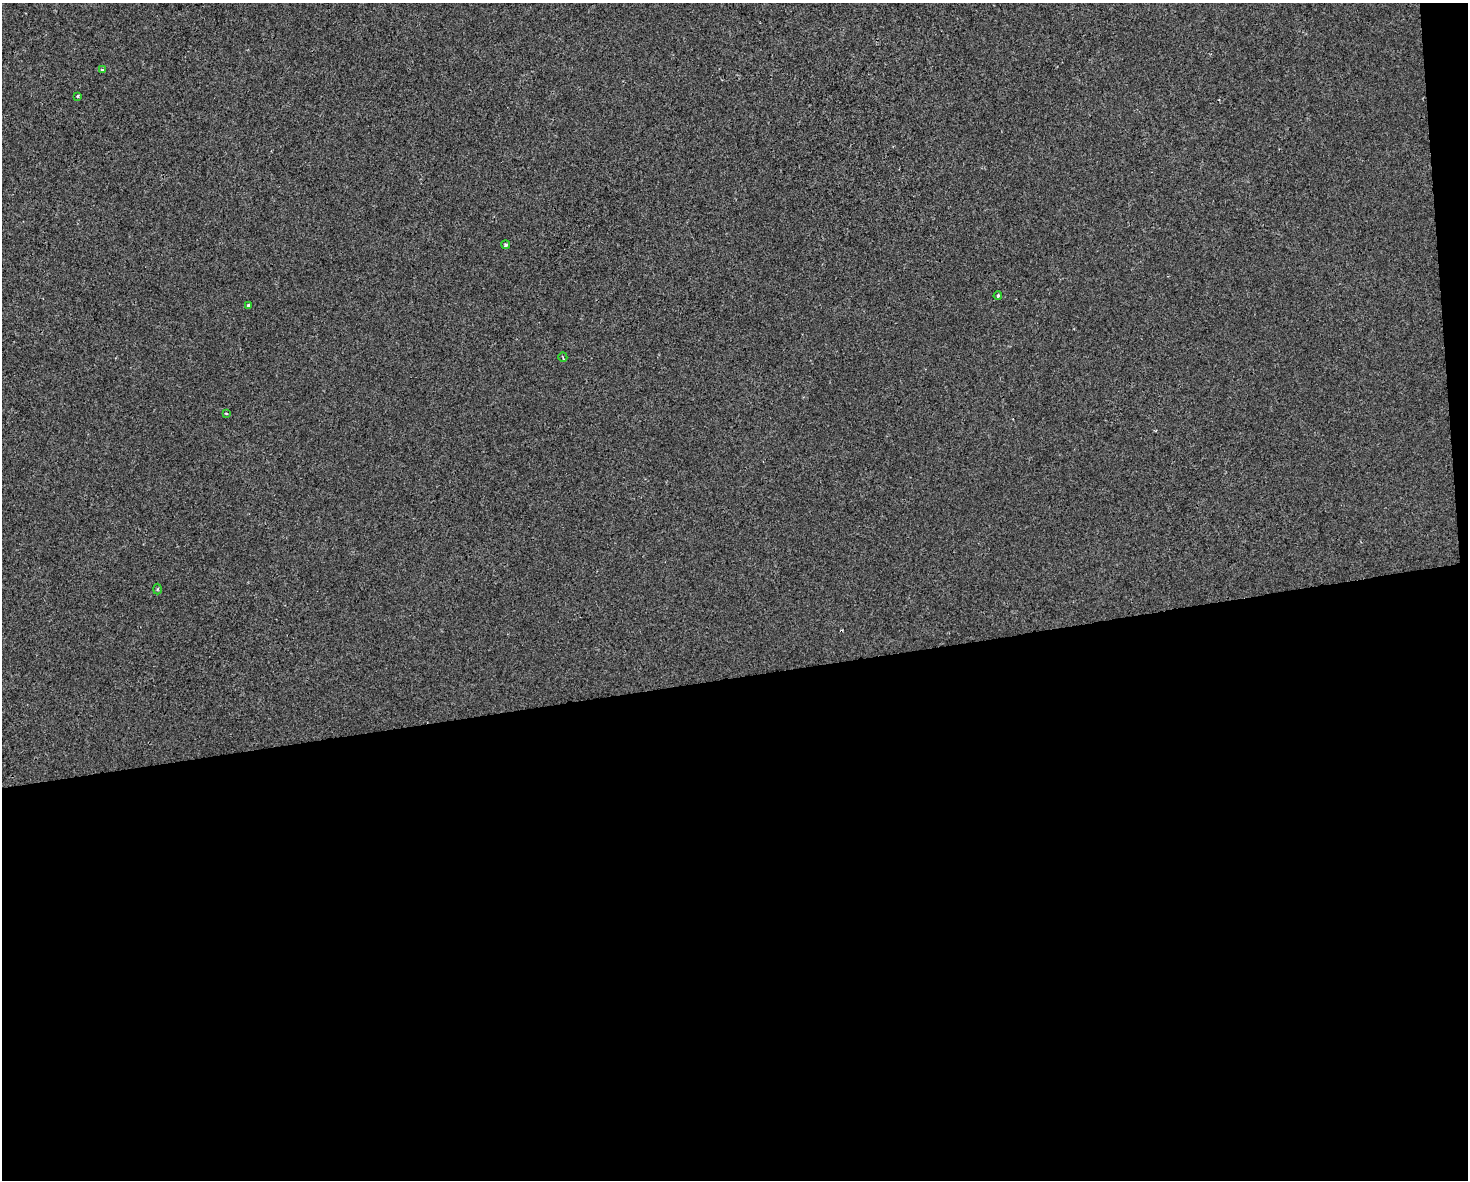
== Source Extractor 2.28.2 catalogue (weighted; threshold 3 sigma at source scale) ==
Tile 12 of 3 x 4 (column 3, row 4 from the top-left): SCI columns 2948-4413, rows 1-1178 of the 4473 x 4711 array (HDU 1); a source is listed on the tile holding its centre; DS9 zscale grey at full resolution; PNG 1470 x 1182 px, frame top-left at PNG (2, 3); each listed source drawn as its Kron ellipse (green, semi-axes under 4 px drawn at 4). Shown black and unused: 44% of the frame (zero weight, under 2 of 3 exposures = <1% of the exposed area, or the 3 px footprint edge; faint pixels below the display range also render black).
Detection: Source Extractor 2.28.2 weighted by HDU 2 'WHT'; one run over the whole footprint, this tile lists its part. Background -6.59e-04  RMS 0.0042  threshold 0.0191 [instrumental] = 3 sigma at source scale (4.5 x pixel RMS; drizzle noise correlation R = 1.50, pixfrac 1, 0.0396/0.0396 arcsec/px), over >= 5 px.
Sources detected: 8; all 8 listed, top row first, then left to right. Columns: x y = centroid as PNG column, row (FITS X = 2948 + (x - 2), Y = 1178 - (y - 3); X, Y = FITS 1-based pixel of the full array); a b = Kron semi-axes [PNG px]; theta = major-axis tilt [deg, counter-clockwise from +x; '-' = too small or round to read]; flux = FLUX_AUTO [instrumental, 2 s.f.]
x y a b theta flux
102 69 4 3 - 0.61
78 96 3 3 - 0.72
506 245 4 4 - 0.61
998 296 4 3 - 0.55
249 305 4 3 - 2
563 357 5 2 - 0.45
226 413 4 2 - 0.33
157 589 5 3 - 0.49